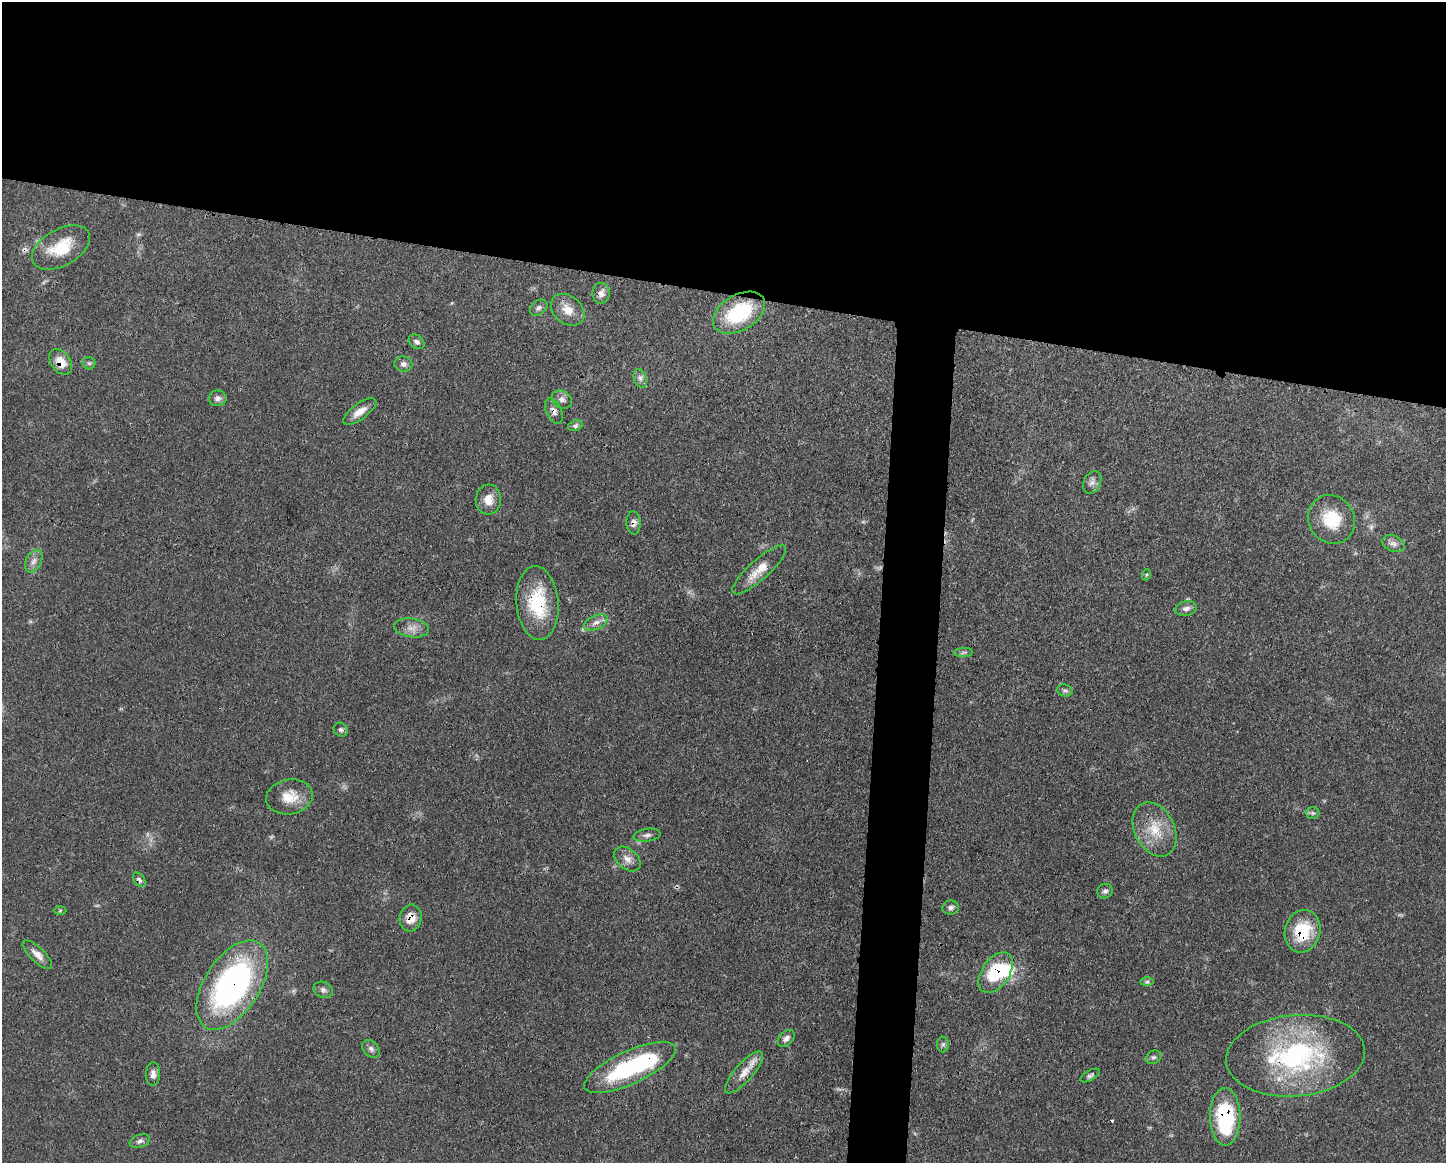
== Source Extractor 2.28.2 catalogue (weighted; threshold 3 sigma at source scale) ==
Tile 2 of 3 x 4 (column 2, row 1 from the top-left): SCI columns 1557-3000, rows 3491-4651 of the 4670 x 4658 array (HDU 1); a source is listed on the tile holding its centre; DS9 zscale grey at full resolution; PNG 1448 x 1165 px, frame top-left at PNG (2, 2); each listed source drawn as its Kron ellipse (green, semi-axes under 4 px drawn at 4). Shown black and unused: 28% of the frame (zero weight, under 3 of 4 exposures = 1% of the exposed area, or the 3 px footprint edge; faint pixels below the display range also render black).
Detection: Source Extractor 2.28.2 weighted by HDU 2 'WHT'; one run over the whole footprint, this tile lists its part. Background 0.0552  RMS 0.0032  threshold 0.0146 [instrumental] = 3 sigma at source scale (4.5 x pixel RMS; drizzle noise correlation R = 1.50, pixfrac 1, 0.05/0.05 arcsec/px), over >= 5 px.
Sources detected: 63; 2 too faint to see at this stretch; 1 inside a brighter object's white glare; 2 cosmic-ray / hot-pixel residue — neither listed nor drawn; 1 inside a brighter listed object's ellipse — not listed separately; the other 57 listed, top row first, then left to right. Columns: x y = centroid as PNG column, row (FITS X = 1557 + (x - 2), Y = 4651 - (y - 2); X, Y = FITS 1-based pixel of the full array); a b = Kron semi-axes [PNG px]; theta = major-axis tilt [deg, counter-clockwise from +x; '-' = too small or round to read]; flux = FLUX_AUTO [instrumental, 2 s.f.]
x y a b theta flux
61 247 31 18 29 12
601 293 10 8 87 2
539 308 9 7 39 1
568 310 18 13 -41 4.5
739 313 28 17 30 24
417 342 9 6 -39 1.1
61 362 14 9 -54 4.8
89 363 6 6 - 0.64
403 364 9 7 -11 1.3
640 378 10 6 -71 1.3
218 398 9 8 - 1.4
562 399 10 8 -33 1.5
554 411 13 7 -65 1.6
360 412 20 8 36 3.3
575 426 7 5 20 0.76
1092 482 12 8 63 1.6
488 500 15 12 85 3.9
1332 519 25 22 -55 12
634 523 11 7 -87 1.7
1393 544 12 8 -22 1.7
34 561 12 7 64 2
759 570 35 10 42 5.8
1146 575 6 4 71 0.47
537 603 37 21 -85 18
1186 608 11 7 12 1.5
596 622 13 7 24 2
411 628 17 9 -8 2.8
963 652 9 4 1 0.87
1065 691 8 6 -16 0.72
341 730 7 6 - 0.82
289 797 23 17 10 6.7
1313 813 7 5 -1 0.74
1155 829 28 20 -63 10
647 835 13 6 9 1.3
627 859 15 10 -41 2.7
139 880 8 5 -53 0.99
1105 891 8 7 - 1
951 908 8 7 - 1.1
60 910 6 4 2 0.39
411 918 14 11 78 4.3
1303 931 21 17 75 15
37 955 19 7 -44 2.5
996 973 23 13 55 18
1147 982 7 4 1 0.65
232 985 50 27 57 88
323 990 10 8 -24 1.2
786 1038 10 6 46 1.4
943 1044 8 6 89 0.77
371 1049 10 7 -48 1.2
1295 1056 69 40 5 56
1154 1057 8 6 28 0.88
630 1067 50 16 25 36
744 1072 27 9 49 4.3
153 1074 12 7 88 1.7
1090 1076 11 5 28 0.84
1225 1117 29 15 -89 30
140 1141 10 6 21 1.2
Overlapping masked pixels (flux is a lower limit): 11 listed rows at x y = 61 362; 554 411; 634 523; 537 603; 139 880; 411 918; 1303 931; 996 973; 232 985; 1295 1056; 1225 1117